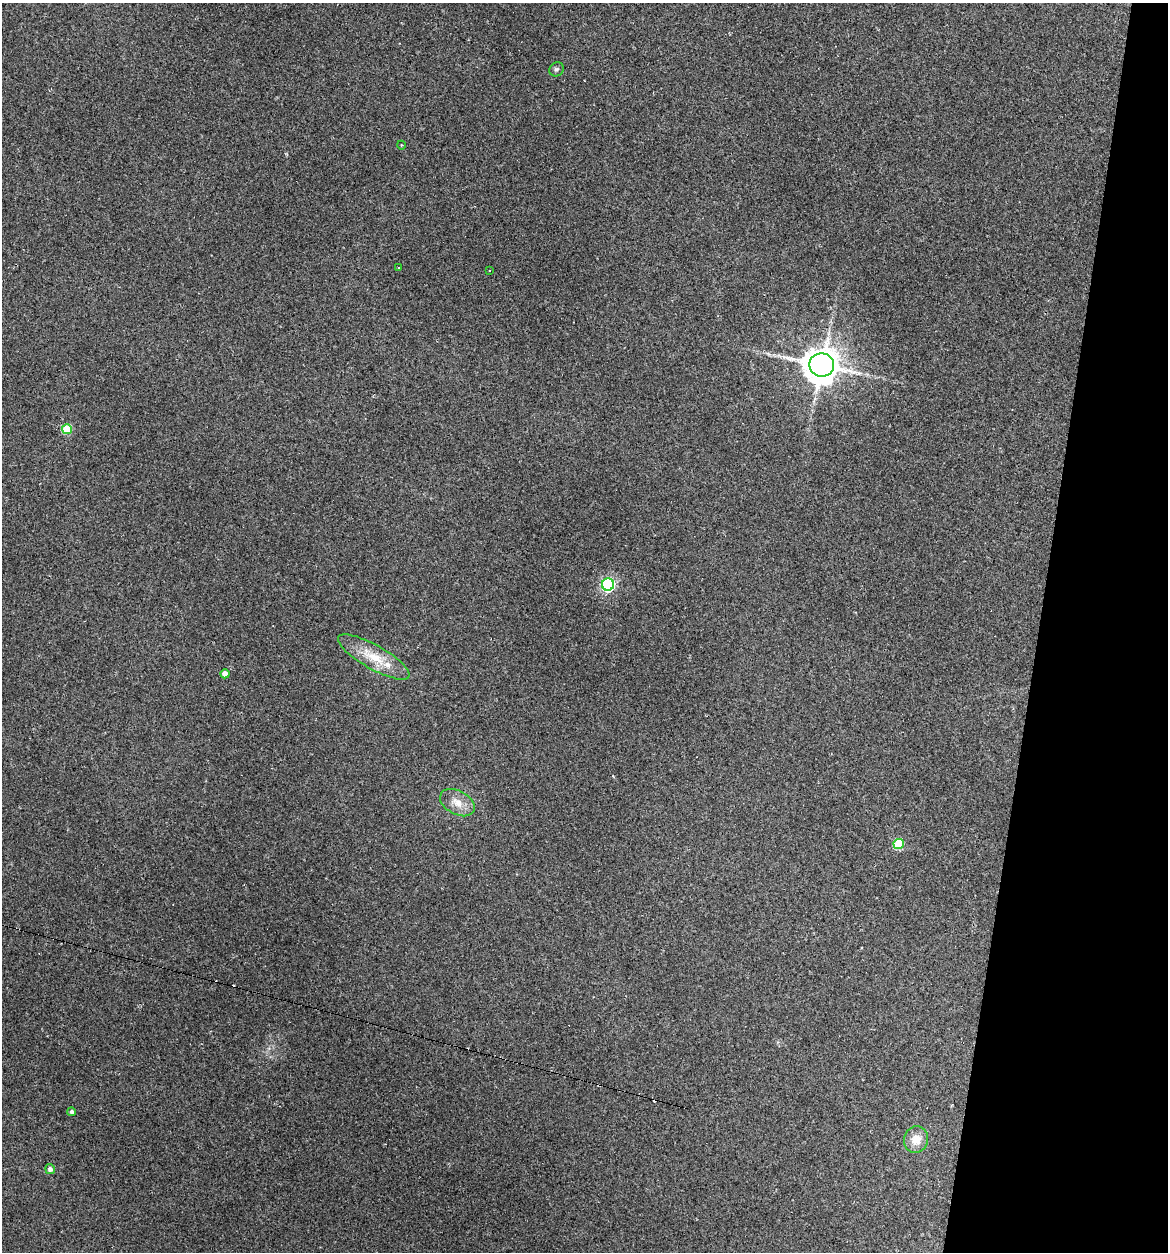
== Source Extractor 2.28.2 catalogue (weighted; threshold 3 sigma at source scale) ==
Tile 8 of 4 x 4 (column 4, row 2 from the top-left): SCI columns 3620-4785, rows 2503-3752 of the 5029 x 5032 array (HDU 1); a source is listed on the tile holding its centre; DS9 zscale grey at full resolution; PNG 1170 x 1254 px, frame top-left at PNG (2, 3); each listed source drawn as its Kron ellipse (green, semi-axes under 4 px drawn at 4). Shown black and unused: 11% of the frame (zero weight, under 2 of 3 exposures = <1% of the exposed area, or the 3 px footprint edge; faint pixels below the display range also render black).
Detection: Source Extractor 2.28.2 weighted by HDU 2 'WHT'; one run over the whole footprint, this tile lists its part. Background 0.137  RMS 0.007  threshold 0.0314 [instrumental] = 3 sigma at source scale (4.5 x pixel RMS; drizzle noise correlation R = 1.50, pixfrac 1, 0.05/0.05 arcsec/px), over >= 5 px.
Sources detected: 22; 8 cosmic-ray / hot-pixel residue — neither listed nor drawn; the other 14 listed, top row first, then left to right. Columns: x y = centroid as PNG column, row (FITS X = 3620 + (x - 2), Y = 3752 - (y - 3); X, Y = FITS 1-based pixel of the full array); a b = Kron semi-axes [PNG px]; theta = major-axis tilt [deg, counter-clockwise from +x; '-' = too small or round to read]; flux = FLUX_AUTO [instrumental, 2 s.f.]
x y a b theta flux
556 69 7 6 - 1.6
401 145 4 3 - 0.48
399 267 3 3 - 1.1
490 270 3 3 - 7.3
822 365 12 11 - 1300
67 429 5 5 - 32
608 585 6 6 - 140
374 657 40 12 -30 18
225 674 4 4 - 5.2
457 803 19 11 -29 8.6
899 844 5 5 - 34
72 1112 4 4 - 1.9
916 1140 13 12 - 9.4
50 1169 5 5 - 2.3